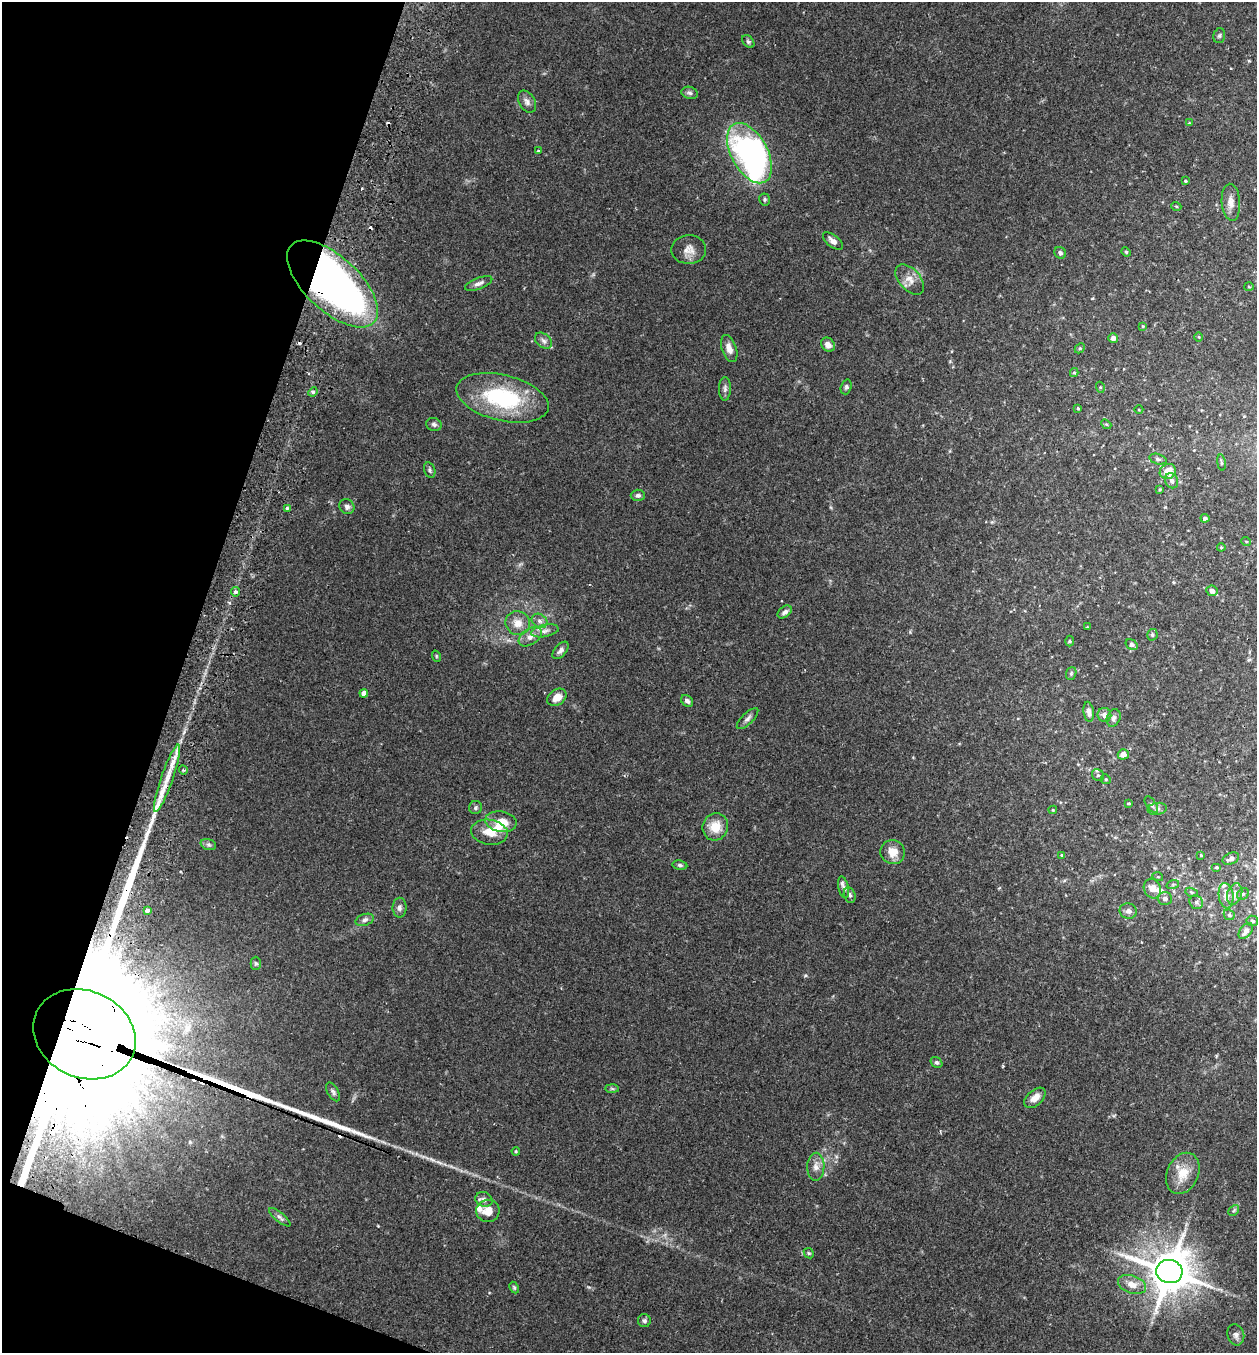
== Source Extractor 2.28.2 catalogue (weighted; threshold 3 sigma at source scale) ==
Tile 9 of 4 x 4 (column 1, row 3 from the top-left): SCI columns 191-1445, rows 1374-2724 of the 5530 x 5451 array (HDU 1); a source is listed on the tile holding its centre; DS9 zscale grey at full resolution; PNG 1259 x 1355 px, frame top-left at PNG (2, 2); each listed source drawn as its Kron ellipse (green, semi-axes under 4 px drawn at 4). Shown black and unused: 17% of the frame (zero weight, under 2 of 3 exposures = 3% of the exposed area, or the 3 px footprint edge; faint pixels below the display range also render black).
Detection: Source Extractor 2.28.2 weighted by HDU 2 'WHT'; one run over the whole footprint, this tile lists its part. Background 0.106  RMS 0.0064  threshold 0.0286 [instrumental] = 3 sigma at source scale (4.5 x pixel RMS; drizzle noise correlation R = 1.50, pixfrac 1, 0.05/0.05 arcsec/px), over >= 5 px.
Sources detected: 143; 8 cosmic-ray / hot-pixel residue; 3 long thin detections or spike segments (spike, bleed or trail) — neither listed nor drawn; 6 inside a brighter listed object's ellipse — not listed separately; the other 126 listed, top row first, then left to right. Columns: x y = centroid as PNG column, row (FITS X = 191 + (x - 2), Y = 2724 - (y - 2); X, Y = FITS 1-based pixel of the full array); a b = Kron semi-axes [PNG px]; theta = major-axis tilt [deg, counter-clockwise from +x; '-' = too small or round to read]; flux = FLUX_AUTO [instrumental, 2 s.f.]
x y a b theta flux
1219 36 7 5 74 1.2
748 42 7 5 -49 1.1
690 93 8 6 -16 1.7
527 102 12 8 -60 2.7
1189 123 4 3 - 0.48
538 151 3 3 - 0.81
749 153 33 18 -61 230
1185 181 4 3 - 0.71
765 199 6 5 - 1
1231 202 18 9 -86 4.8
1176 206 5 3 - 0.66
833 241 12 6 -39 2.9
689 249 17 14 2 5.8
1126 252 5 4 - 0.62
1060 253 6 5 - 1.5
910 280 18 10 -48 6
479 283 14 5 21 2.6
332 284 56 27 -43 360
1249 287 5 3 - 0.62
1143 326 4 3 - 0.54
1198 337 4 3 - 0.5
1113 338 5 4 - 2.6
543 341 10 6 -39 2.1
828 345 7 6 - 3.7
729 348 14 7 -71 4.5
1080 348 5 4 - 0.77
1074 373 4 4 - 0.76
846 387 7 5 72 1.2
1100 387 5 3 - 0.72
725 389 12 6 89 2
313 392 5 4 - 0.85
502 398 47 23 -14 55
1078 408 3 3 - 0.67
1139 410 4 3 - 0.45
434 424 8 6 -17 1.7
1106 424 5 4 - 0.81
1158 459 9 5 -15 1.5
1221 462 8 3 -81 0.93
430 470 8 5 -75 1.3
1168 471 8 7 - 8.9
1171 481 8 6 -60 1.8
1160 489 4 3 - 0.6
638 495 7 6 - 1.8
347 507 8 7 - 2
287 508 4 4 - 0.79
1205 518 4 4 - 1.4
1246 541 5 3 - 0.53
1221 547 4 4 - 0.53
1212 591 6 5 - 3.4
235 592 5 4 - 1.7
785 612 8 5 39 2
540 621 8 6 -32 2.5
518 623 12 11 - 6.3
1087 627 3 3 - 0.42
545 631 14 6 11 3.4
1152 635 6 5 - 1.1
530 637 13 8 34 4.2
1069 641 5 3 - 0.62
1132 645 6 4 -33 3
561 650 10 6 49 2.3
436 656 6 3 -72 0.64
1071 673 6 5 - 1
364 693 4 4 - 4
557 697 10 7 36 6.4
687 701 7 5 -41 2
1089 712 10 5 -82 2.8
1104 715 7 6 - 3
1114 718 9 6 66 2
748 719 14 5 44 2.2
1123 754 5 5 - 4.4
183 770 4 3 - 0.63
1098 775 6 5 - 1.2
167 778 35 6 71 12
1106 779 5 4 - 0.8
1128 803 4 3 - 0.54
1151 805 9 4 -55 1.4
475 808 6 6 - 1.3
1157 809 9 6 10 1.9
1053 810 4 4 - 0.63
501 822 16 10 -10 9.5
715 827 14 12 66 10
489 832 18 12 -8 9.4
208 844 8 5 -17 1.5
893 852 12 12 - 7.3
1062 855 4 3 - 0.67
1201 855 3 3 - 0.59
1231 859 9 5 24 2.4
680 865 7 5 -9 1.3
1217 867 5 4 - 0.85
1158 877 5 3 - 0.56
1173 884 6 4 19 1
843 887 11 5 -78 2.1
1152 889 10 8 -64 5.7
1192 892 6 4 -20 0.94
1235 894 11 7 71 3.2
1243 894 6 5 - 1
850 895 8 5 -73 1.5
1226 896 13 7 -83 5.6
1165 899 7 6 - 1.9
1196 902 7 6 - 1.8
399 908 10 7 -90 2.1
147 910 4 3 - 4.8
1128 911 8 7 - 2.5
1229 915 6 5 - 1.1
365 920 9 5 18 2
1252 921 6 5 - 1.6
1246 931 9 5 52 3.4
256 963 6 5 - 1
84 1034 53 43 -25 79000
936 1062 6 5 - 1.2
612 1089 7 4 -2 1
333 1092 10 5 -58 1.6
1035 1098 12 7 42 5.6
516 1151 4 3 - 0.7
816 1167 14 8 89 4.2
1183 1173 21 15 66 11
484 1199 9 7 -21 2.6
1234 1210 6 4 46 0.93
488 1211 11 11 - 7
280 1217 13 4 -39 1.9
809 1253 5 4 - 0.84
1169 1271 13 11 -13 2200
1132 1284 14 9 -18 6.2
514 1288 6 4 -63 0.85
644 1321 6 6 - 1.4
1236 1335 11 8 -74 2.4
Overlapping masked pixels (flux is a lower limit): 2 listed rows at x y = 332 284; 84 1034
Unlisted compact peaks at least as high as the median listed source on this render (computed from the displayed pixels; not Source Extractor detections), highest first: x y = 805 975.